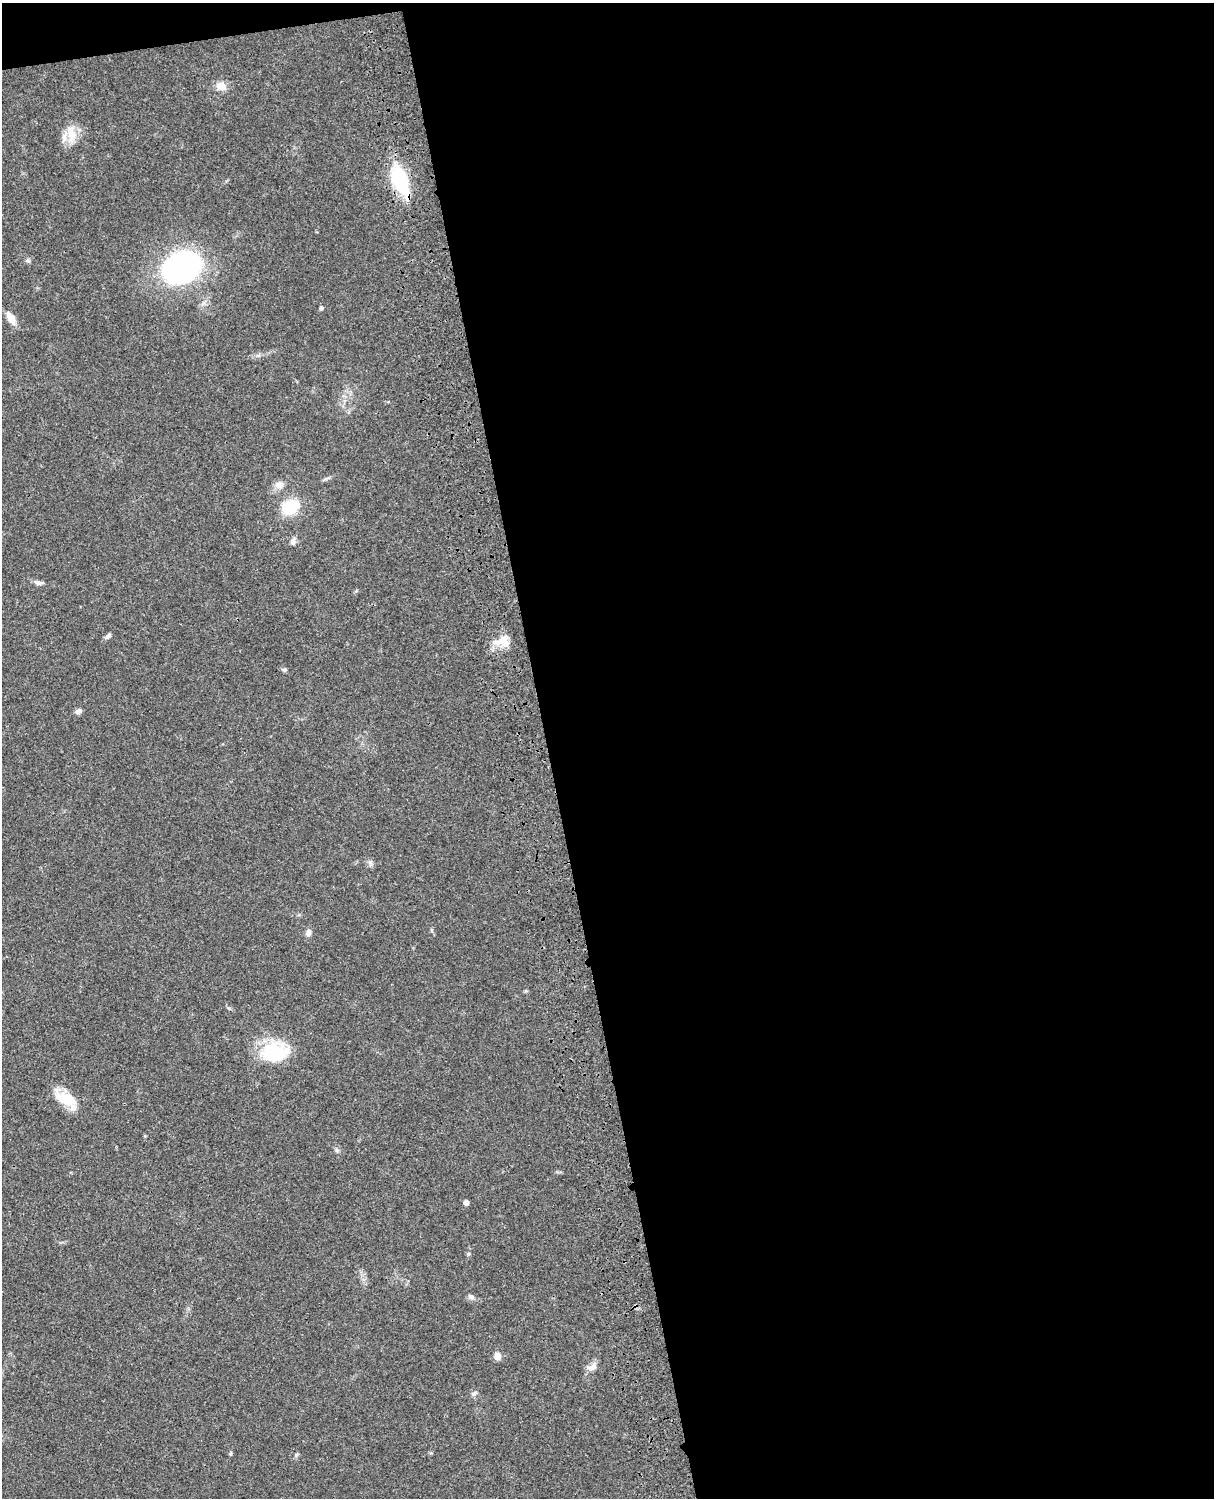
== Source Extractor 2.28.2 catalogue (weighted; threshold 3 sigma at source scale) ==
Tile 4 of 4 x 3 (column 4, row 1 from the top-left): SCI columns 3758-4969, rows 3268-4763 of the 5088 x 4927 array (HDU 1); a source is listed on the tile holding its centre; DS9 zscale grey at full resolution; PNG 1216 x 1500 px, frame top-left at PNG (2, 3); no overlay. Shown black and unused: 56% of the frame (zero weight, under 3 of 4 exposures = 6% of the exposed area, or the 3 px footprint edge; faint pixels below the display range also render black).
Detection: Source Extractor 2.28.2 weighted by HDU 2 'WHT'; one run over the whole footprint, this tile lists its part. Background 0.0856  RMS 0.0061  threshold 0.0273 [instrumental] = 3 sigma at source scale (4.5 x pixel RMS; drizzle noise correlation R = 1.50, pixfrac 1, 0.05/0.05 arcsec/px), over >= 5 px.
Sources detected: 30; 2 inside a brighter listed object's ellipse — not listed separately; the other 28 listed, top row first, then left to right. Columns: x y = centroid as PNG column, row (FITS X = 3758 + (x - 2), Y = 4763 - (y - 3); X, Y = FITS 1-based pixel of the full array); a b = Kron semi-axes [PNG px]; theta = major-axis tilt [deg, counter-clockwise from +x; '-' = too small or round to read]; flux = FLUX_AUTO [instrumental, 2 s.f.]
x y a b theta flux
221 86 13 10 -14 6
71 135 25 11 81 9.3
400 180 29 13 -69 44
28 261 7 5 -36 1.2
181 268 35 25 21 160
321 308 5 4 - 0.94
11 318 14 7 -58 6.4
279 485 12 9 12 4.2
290 507 19 13 37 22
293 541 9 7 71 2.2
38 582 10 6 -8 2
108 636 9 5 37 1.8
503 641 17 12 -28 8.2
284 670 7 5 -1 1.2
78 711 7 5 19 2.6
370 863 7 6 - 1.7
308 933 7 7 - 2.6
273 1051 26 18 1 40
66 1097 29 18 -10 15
337 1150 6 5 - 1.1
466 1202 4 4 - 3.3
468 1254 6 3 72 0.76
471 1297 9 6 -30 1.7
497 1356 9 8 - 3.6
592 1367 17 8 34 3.6
474 1393 10 5 26 1.5
231 1454 6 3 82 0.77
296 1455 7 4 71 0.92
Overlapping masked pixels (flux is a lower limit): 1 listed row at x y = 400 180